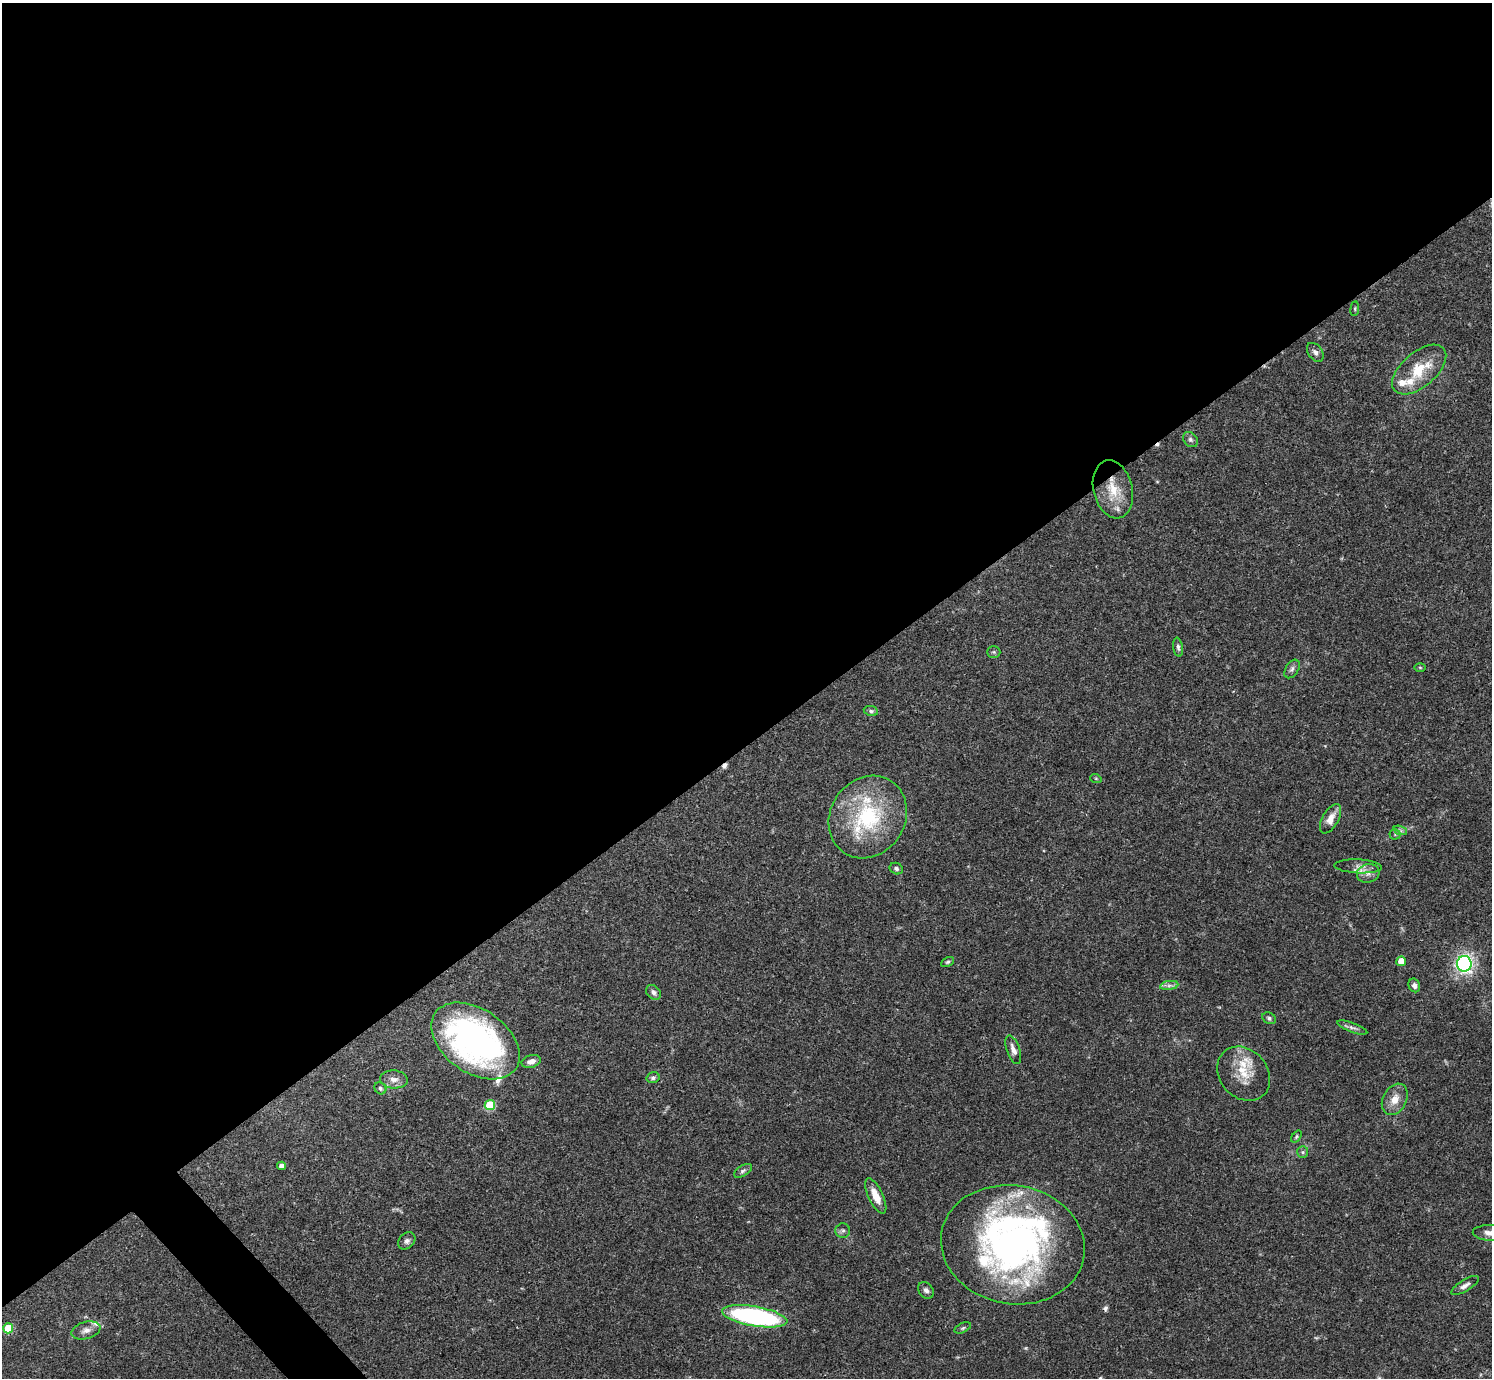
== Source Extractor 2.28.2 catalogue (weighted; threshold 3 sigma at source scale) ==
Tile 2 of 4 x 4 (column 2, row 1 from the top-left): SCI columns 1491-2980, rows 4285-5660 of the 5963 x 5960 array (HDU 1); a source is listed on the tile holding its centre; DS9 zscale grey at full resolution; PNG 1494 x 1380 px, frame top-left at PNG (2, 3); each listed source drawn as its Kron ellipse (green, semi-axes under 4 px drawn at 4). Shown black and unused: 55% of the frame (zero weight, under 3 of 4 exposures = <1% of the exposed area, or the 3 px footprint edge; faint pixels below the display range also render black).
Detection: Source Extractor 2.28.2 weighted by HDU 2 'WHT'; one run over the whole footprint, this tile lists its part. Background 0.0406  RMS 0.0027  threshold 0.012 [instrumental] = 3 sigma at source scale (4.5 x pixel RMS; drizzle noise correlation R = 1.50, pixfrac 1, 0.05/0.05 arcsec/px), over >= 5 px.
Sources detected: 68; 1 too faint to see at this stretch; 1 inside a brighter object's white glare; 3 cosmic-ray / hot-pixel residue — neither listed nor drawn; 13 inside a brighter listed object's ellipse — not listed separately; the other 50 listed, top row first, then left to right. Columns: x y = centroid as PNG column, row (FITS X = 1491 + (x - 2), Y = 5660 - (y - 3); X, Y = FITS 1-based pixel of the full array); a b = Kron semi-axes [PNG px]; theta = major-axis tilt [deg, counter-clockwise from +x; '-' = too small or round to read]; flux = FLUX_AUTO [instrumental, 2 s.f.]
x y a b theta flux
1355 309 7 3 83 0.32
1315 352 10 7 -53 1
1419 369 32 17 41 9.6
1190 439 8 6 -46 0.75
1113 489 29 19 -76 7.8
1178 647 9 4 -81 0.64
994 652 7 5 -1 0.46
1420 667 6 4 -1 0.29
1292 669 10 6 58 0.8
871 711 7 5 -10 0.59
1096 779 6 3 -20 0.27
868 817 43 37 56 27
1331 819 16 8 61 3
1400 830 7 4 -19 0.57
1395 834 5 5 - 0.37
1358 866 24 7 -3 1.8
896 869 7 5 -24 0.64
1368 873 11 9 17 1.6
1401 961 5 5 - 4.7
948 962 7 4 27 0.47
1464 964 8 7 - 63
1169 985 9 4 8 0.85
1414 985 7 5 -67 0.96
653 992 8 6 -46 0.9
1269 1018 7 5 -29 0.62
1352 1028 16 5 -20 0.99
475 1041 49 32 -35 93
1013 1050 15 6 -70 1.6
531 1061 10 6 16 1.4
1244 1074 29 24 -49 7.1
653 1078 6 5 - 0.67
394 1079 14 9 -4 1.9
380 1088 6 5 - 0.49
1395 1099 17 11 62 3.1
490 1105 5 5 - 12
1296 1136 7 4 53 0.37
1303 1152 6 5 - 0.44
281 1166 4 4 - 1.3
743 1171 10 5 32 0.65
876 1196 19 7 -65 3.7
843 1230 7 7 - 0.72
1490 1233 17 7 -2 2.1
407 1241 10 7 44 0.93
1013 1245 72 59 -10 110
1465 1285 15 5 31 1.2
926 1290 9 7 -53 1
755 1316 33 10 -10 54
8 1328 5 5 - 9
963 1328 9 4 25 0.53
86 1330 15 8 15 1.8
Overlapping masked pixels (flux is a lower limit): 1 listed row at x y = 1113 489
Isophote crosses this tile's border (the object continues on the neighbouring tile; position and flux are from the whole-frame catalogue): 1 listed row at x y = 1490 1233